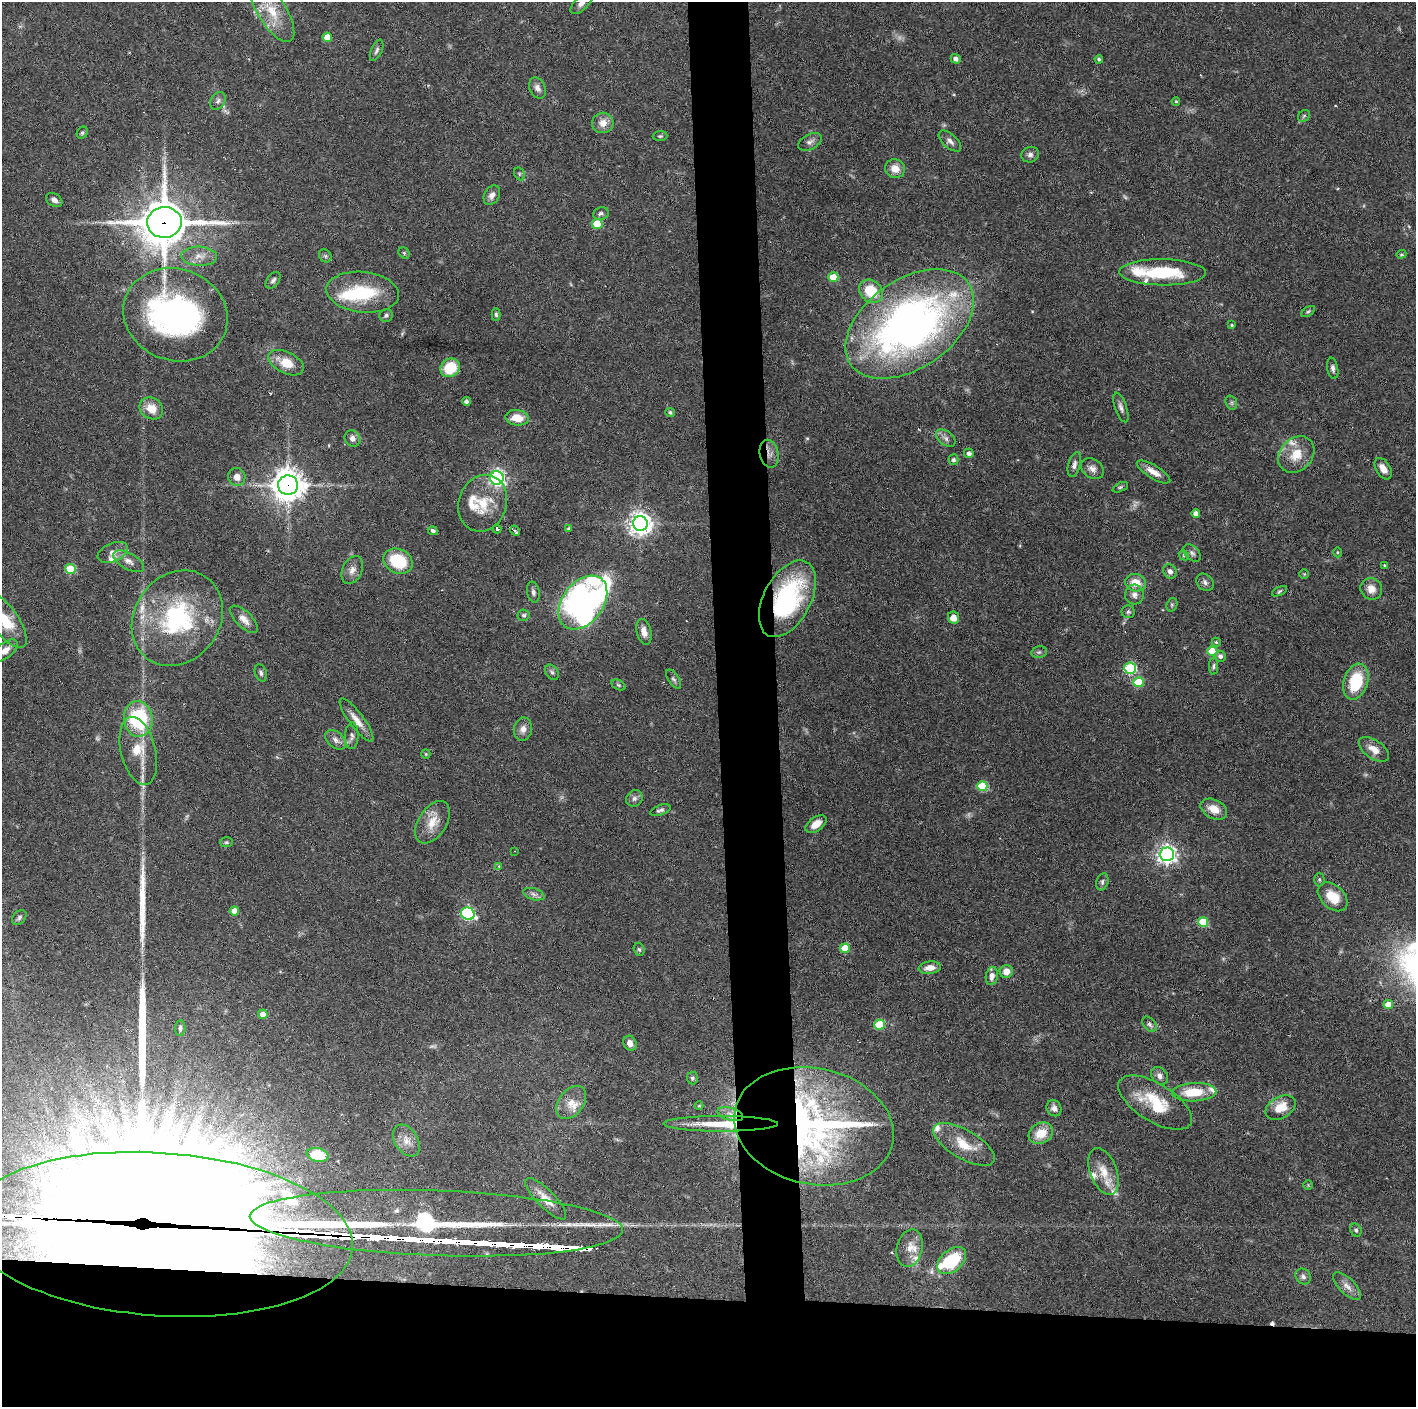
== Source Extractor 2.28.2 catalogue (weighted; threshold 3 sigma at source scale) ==
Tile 8 of 3 x 3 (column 2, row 3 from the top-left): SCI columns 1415-2828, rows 1-1405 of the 4242 x 4218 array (HDU 1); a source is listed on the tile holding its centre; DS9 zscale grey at full resolution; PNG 1418 x 1409 px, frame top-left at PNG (2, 2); each listed source drawn as its Kron ellipse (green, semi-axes under 4 px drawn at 4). Shown black and unused: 12% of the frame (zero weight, under 3 of 6 exposures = <1% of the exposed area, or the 3 px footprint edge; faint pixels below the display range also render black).
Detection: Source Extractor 2.28.2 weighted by HDU 2 'WHT'; one run over the whole footprint, this tile lists its part. Background 0.0524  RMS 0.0025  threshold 0.0103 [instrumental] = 3 sigma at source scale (4.09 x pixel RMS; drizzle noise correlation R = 1.36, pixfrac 0.8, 0.05/0.05 arcsec/px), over >= 5 px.
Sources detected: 206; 6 too faint to see at this stretch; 2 inside a brighter object's white glare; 4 cosmic-ray / hot-pixel residue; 4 long thin detections or spike segments (spike, bleed or trail) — neither listed nor drawn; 20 inside a brighter listed object's ellipse — not listed separately; the other 170 listed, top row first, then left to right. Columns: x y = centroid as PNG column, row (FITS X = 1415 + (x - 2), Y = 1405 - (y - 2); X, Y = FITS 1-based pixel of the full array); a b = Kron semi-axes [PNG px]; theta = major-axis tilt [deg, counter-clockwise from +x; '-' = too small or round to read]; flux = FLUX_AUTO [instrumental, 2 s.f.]
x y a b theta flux
582 3 14 6 46 1.3
272 11 35 14 -58 7.1
327 37 5 4 - 3.3
377 50 11 5 67 0.7
956 59 5 4 - 1
1099 59 4 4 - 0.37
537 88 11 8 -64 1.3
218 101 9 7 60 0.85
1176 101 4 4 - 0.27
1304 116 6 5 - 0.39
603 123 11 10 - 2.3
82 133 6 5 - 0.41
660 136 7 5 1 0.39
950 141 14 7 -41 1.1
810 142 13 7 26 1.1
1030 155 9 7 19 0.84
895 169 10 9 - 2.6
519 174 7 5 -62 0.45
492 195 10 7 60 1.2
54 200 9 6 -32 1.1
601 214 8 6 14 0.6
164 222 17 15 3 850
597 224 5 5 - 7.5
404 253 6 5 - 0.36
1401 254 5 4 - 0.29
199 256 18 9 -2 2.4
325 256 7 5 -47 0.45
1163 272 43 13 -1 13
833 277 5 5 - 5.4
273 280 9 6 52 0.65
871 291 13 10 -42 7.9
363 292 36 20 -6 13
1308 311 7 4 33 0.4
496 314 6 4 -87 0.44
175 315 53 46 -20 77
386 315 7 6 - 0.58
910 324 72 44 34 130
1232 325 4 3 - 0.3
286 363 19 10 -26 4.3
450 368 10 9 - 8.1
1333 368 10 5 -80 0.81
466 401 4 4 - 0.72
1231 403 7 5 -71 0.47
1121 407 15 5 -71 0.99
151 408 12 10 -32 3.6
670 412 5 4 - 0.44
517 418 12 7 -7 3.6
352 438 8 7 - 1.2
946 438 11 7 -37 1.1
969 453 5 4 - 0.86
769 454 14 9 -77 1.7
1296 455 20 16 46 5
954 460 5 5 - 0.67
1074 465 13 6 76 1
1092 469 12 9 -37 1.5
1383 469 12 7 -58 1.9
1153 472 19 6 -31 2.4
237 477 9 8 - 1.6
497 478 7 7 - 75
288 485 10 9 - 390
1120 487 8 4 25 0.41
483 503 29 24 71 7.5
1196 514 4 4 - 1.4
640 524 7 7 - 200
569 528 3 3 - 0.4
497 529 4 3 - 0.81
433 531 5 4 - 0.63
515 531 5 3 - 1
113 552 16 9 24 1.9
1337 552 5 3 - 0.24
1192 553 10 6 -44 0.76
1184 555 5 4 - 0.35
128 561 17 8 -29 1.8
398 561 15 12 -27 10
1384 565 3 2 - 0.19
70 569 5 5 - 9.7
352 570 14 10 64 1.6
1170 571 7 6 - 0.85
1304 574 4 4 - 0.24
1205 582 10 7 -46 0.87
1136 583 10 8 -12 3.6
1371 589 11 10 - 2.2
1280 591 8 4 27 0.41
533 592 10 6 -80 0.79
1134 595 10 9 - 1.4
787 599 41 23 62 33
583 603 30 20 53 170
1172 605 7 5 70 0.41
1128 612 6 6 - 0.53
523 615 6 6 - 0.52
953 617 6 5 - 2.2
177 618 50 42 53 32
244 619 18 8 -44 2
5 620 32 13 -55 8.6
644 632 13 7 -76 1.9
1216 642 4 4 - 0.34
5 650 15 7 37 2
1212 651 5 5 - 8.7
1039 652 8 5 12 0.54
1220 656 5 5 - 0.83
1214 666 8 4 89 0.46
1130 668 6 5 - 22
552 672 8 6 -55 0.59
261 673 9 6 -73 0.63
674 679 11 5 -55 0.6
1138 682 5 5 - 9.5
1356 682 18 12 73 11
618 685 7 4 -27 0.39
138 719 18 14 -83 20
357 720 26 7 -53 2.5
523 729 11 9 81 1.5
352 736 13 6 88 0.96
335 740 12 8 -40 1.3
1374 749 17 9 -35 2.7
138 751 35 17 -76 7
426 754 5 4 - 0.27
982 786 5 5 - 11
634 798 9 7 45 0.86
1214 809 14 9 -28 2.7
660 810 10 5 19 0.67
433 822 23 14 57 4
816 824 12 7 36 2.5
226 842 6 5 - 0.4
515 851 3 2 - 0.14
1167 854 7 7 - 120
499 866 3 3 - 0.22
1319 880 7 5 -88 0.43
1102 882 9 6 73 0.71
534 894 11 5 -17 0.92
1333 897 17 11 -43 5.3
234 911 4 4 - 2.3
468 914 7 6 - 42
19 917 8 6 48 0.58
1203 922 5 5 - 9.1
845 948 5 5 - 5.9
639 949 7 5 -72 0.46
930 968 11 6 7 2.2
1006 971 6 6 - 2
992 976 9 6 80 1.4
1388 1004 5 4 - 3.8
263 1014 5 4 - 2.2
1149 1024 9 6 -51 0.62
880 1025 5 5 - 12
180 1028 8 5 87 0.65
630 1043 8 6 -61 1.4
1159 1076 10 7 -50 1.1
692 1078 6 5 - 0.46
1194 1092 22 9 3 6.8
571 1103 19 12 53 3
1155 1103 41 19 -32 10
699 1106 4 4 - 0.25
1280 1107 16 11 30 4.5
1054 1108 8 7 - 1.1
730 1114 13 6 -16 1.6
721 1124 57 7 0 10
814 1126 80 58 -12 110
1041 1133 13 10 29 4.7
406 1140 17 11 -58 2.6
964 1144 35 14 -30 6.2
317 1155 11 6 -11 5.6
1103 1171 24 13 -69 3.9
1308 1185 5 4 - 0.25
546 1199 27 9 -45 3.7
436 1223 186 32 -2 2000
1356 1230 7 5 -58 0.49
160 1234 194 81 -4 22000
910 1248 19 13 76 3
952 1261 17 10 41 15
1303 1276 8 7 - 0.77
1347 1286 18 7 -45 1.8
Overlapping masked pixels (flux is a lower limit): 9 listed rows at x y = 164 222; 175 315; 769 454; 288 485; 787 599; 721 1124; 814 1126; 436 1223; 160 1234
Isophote crosses this tile's border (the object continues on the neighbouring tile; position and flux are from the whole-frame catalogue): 4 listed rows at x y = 582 3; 5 620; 5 650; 160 1234